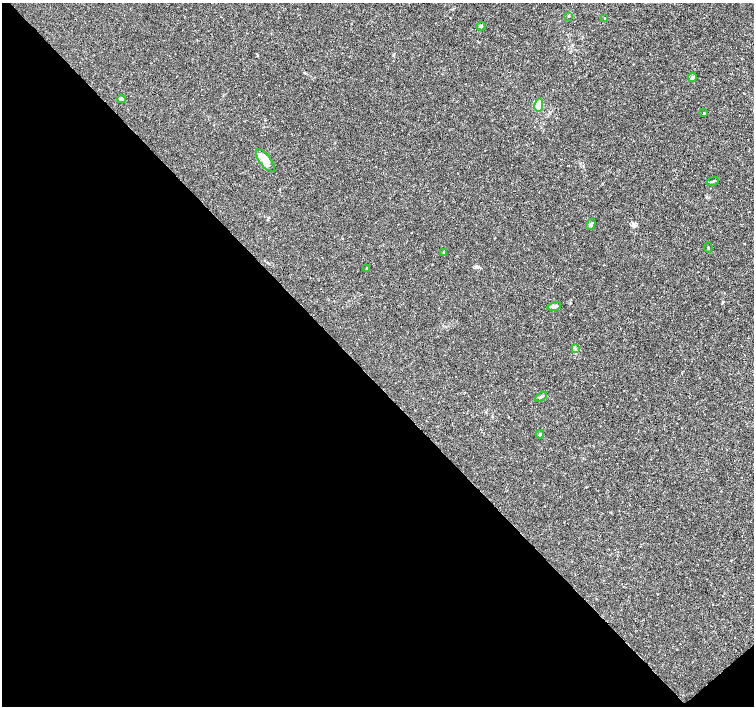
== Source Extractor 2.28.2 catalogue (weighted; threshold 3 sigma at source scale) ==
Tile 14 of 4 x 4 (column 2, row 4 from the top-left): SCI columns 1505-3008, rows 151-1557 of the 6022 x 5995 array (HDU 1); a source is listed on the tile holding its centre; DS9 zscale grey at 2 x 2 block average (1 PNG px = mean of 2 x 2 image px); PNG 756 x 708 px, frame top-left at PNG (2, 3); each listed source drawn as its Kron ellipse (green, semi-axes under 4 px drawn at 4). Shown black and unused: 47% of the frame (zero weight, under 3 of 4 exposures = <1% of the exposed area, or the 3 px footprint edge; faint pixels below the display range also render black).
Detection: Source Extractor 2.28.2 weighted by HDU 2 'WHT'; one run over the whole footprint, this tile lists its part. Background 0.00168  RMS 9.3e-04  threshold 0.00418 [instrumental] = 3 sigma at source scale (4.5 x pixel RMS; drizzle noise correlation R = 1.50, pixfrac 1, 0.0396/0.0396 arcsec/px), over >= 5 px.
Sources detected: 17; all 17 listed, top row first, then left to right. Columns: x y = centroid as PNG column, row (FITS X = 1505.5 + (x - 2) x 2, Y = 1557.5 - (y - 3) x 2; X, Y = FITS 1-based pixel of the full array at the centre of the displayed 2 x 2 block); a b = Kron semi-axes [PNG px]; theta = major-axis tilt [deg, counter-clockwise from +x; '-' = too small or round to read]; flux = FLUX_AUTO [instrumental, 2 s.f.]
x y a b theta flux
568 16 3 2 - 0.15
605 18 3 2 - 0.13
481 26 4 3 - 0.24
692 78 4 4 - 0.39
121 99 4 3 - 0.46
539 105 6 4 78 3.2
704 113 3 2 - 0.18
265 161 13 5 -52 3.9
713 181 6 3 19 0.3
591 224 6 2 65 0.29
708 247 5 2 - 0.14
443 252 3 2 - 0.15
367 269 2 2 - 0.19
554 306 7 3 15 0.66
575 348 4 2 - 0.24
541 397 6 3 30 0.4
540 434 4 2 - 0.19
Diffuse or blended objects may show on this block-average render without a row.